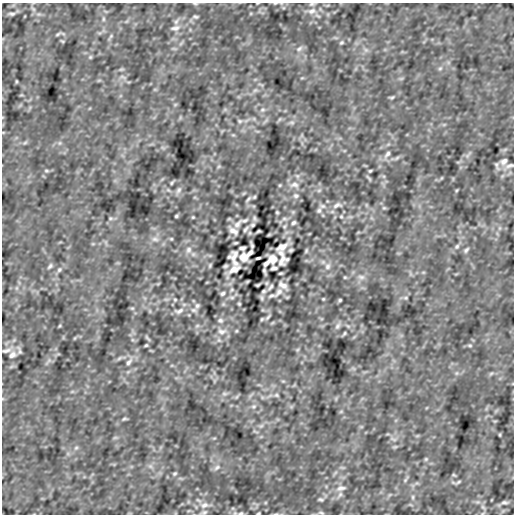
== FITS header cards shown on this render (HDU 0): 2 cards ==
NAXIS1  =                  512
NAXIS2  =                  512

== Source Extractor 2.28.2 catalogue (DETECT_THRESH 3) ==
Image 512 x 512 px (HDU 0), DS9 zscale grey, 1 PNG px = 1 image px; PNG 516 x 516 px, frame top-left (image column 1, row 512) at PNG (2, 3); no overlay
Background -1.31e-07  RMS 2.9e-06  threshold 8.74e-06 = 3 sigma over >= 5 px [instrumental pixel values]
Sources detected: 142; all 142 listed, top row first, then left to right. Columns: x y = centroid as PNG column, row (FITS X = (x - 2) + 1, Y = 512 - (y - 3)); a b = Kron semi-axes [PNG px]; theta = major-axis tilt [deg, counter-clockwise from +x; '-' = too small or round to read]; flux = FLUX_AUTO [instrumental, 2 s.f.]
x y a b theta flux
275 3 5 3 - 1.6e-04
195 4 7 3 -8 2.2e-04
312 11 13 9 22 1.5e-03
12 14 8 4 4 3.6e-04
195 17 7 5 -12 3.2e-04
103 19 6 4 90 2.9e-04
175 28 15 7 12 1.0e-03
58 34 7 4 36 2.6e-04
111 36 6 4 48 2.9e-04
62 41 6 3 -18 1.7e-04
341 42 5 4 - 2.6e-04
299 49 10 6 39 7.1e-04
90 57 5 5 - 2.4e-04
440 68 6 5 - 3.2e-04
122 77 10 4 -23 4.3e-04
16 81 5 3 - 1.7e-04
255 90 7 4 19 3.7e-04
392 97 7 4 13 2.7e-04
263 110 8 5 19 4.2e-04
240 121 6 5 - 3.0e-04
292 122 7 4 0 3.6e-04
387 154 12 6 50 7.9e-04
397 158 9 3 45 3.2e-04
504 161 9 7 43 7.2e-04
497 165 12 4 -73 3.9e-04
509 166 15 6 16 8.2e-04
46 171 7 3 -8 2.6e-04
370 171 4 3 - 2.1e-04
172 183 6 3 57 2.5e-04
294 185 13 8 5 1.3e-03
179 190 11 5 53 5.9e-04
319 190 6 4 19 2.9e-04
457 190 5 3 - 1.6e-04
296 196 8 6 -10 4.8e-04
254 197 5 4 - 2.1e-04
248 199 10 3 48 3.3e-04
337 205 14 7 15 1.0e-03
322 206 8 6 -1 6.0e-04
384 208 6 4 -18 2.5e-04
319 210 7 6 - 4.2e-04
277 212 4 3 - 2.2e-04
176 216 3 3 - 2.1e-04
341 216 5 4 - 2.0e-04
193 217 4 3 - 1.7e-04
110 218 6 4 -11 2.5e-04
254 218 8 5 -76 3.5e-04
284 219 8 4 -8 4.0e-04
244 220 11 5 10 6.2e-04
293 223 5 4 - 3.6e-04
237 224 14 7 48 9.5e-04
252 225 5 4 - 3.2e-04
285 226 6 4 71 2.7e-04
246 229 9 4 49 3.8e-04
233 231 9 4 -37 9.2e-04
258 231 3 2 - 2.2e-04
155 239 11 6 -7 7.8e-04
235 243 4 2 - 2.1e-04
252 245 6 2 -72 3.6e-04
457 246 7 6 - 4.2e-04
282 247 15 7 33 1.3e-03
242 248 6 4 3 4.5e-04
189 250 9 8 - 9.5e-04
291 250 4 3 - 2.7e-04
466 250 8 4 56 3.7e-04
306 251 6 3 64 2.5e-04
250 253 7 4 41 5.8e-04
281 253 8 7 - 6.1e-04
234 256 10 8 41 1.2e-03
243 257 9 8 - 1.4e-03
258 258 4 2 - 3.0e-04
273 259 9 9 - 1.4e-03
282 260 10 8 41 1.2e-03
235 263 8 6 -13 5.5e-04
266 263 6 4 44 6.0e-04
210 265 6 3 64 2.5e-04
50 266 8 4 56 3.7e-04
225 266 4 3 - 2.7e-04
327 266 9 8 - 9.3e-04
274 268 6 4 -6 4.0e-04
234 269 15 7 34 1.3e-03
59 270 7 6 - 4.2e-04
264 271 6 2 -72 3.6e-04
281 273 4 2 - 2.1e-04
361 277 11 6 -7 7.8e-04
258 285 3 2 - 2.2e-04
283 285 9 4 -37 9.1e-04
270 287 9 4 49 3.8e-04
264 291 6 4 31 2.9e-04
279 292 15 6 49 9.5e-04
223 293 5 4 - 3.6e-04
272 296 12 6 14 7.8e-04
232 297 8 4 -8 4.0e-04
406 298 6 4 -11 2.5e-04
323 299 4 3 - 1.7e-04
175 300 5 4 - 2.0e-04
340 300 3 3 - 2.1e-04
239 304 4 3 - 2.2e-04
197 306 7 6 - 4.3e-04
132 308 6 4 -18 2.5e-04
194 310 8 6 -1 6.0e-04
179 311 15 7 15 1.1e-03
268 317 10 3 48 3.3e-04
262 319 5 4 - 2.1e-04
220 320 8 6 -10 4.8e-04
59 326 5 3 - 1.7e-04
197 326 6 4 19 2.9e-04
337 326 11 5 53 5.9e-04
222 331 13 8 5 1.3e-03
344 333 6 3 57 2.5e-04
146 345 4 3 - 2.2e-04
470 345 7 4 -8 2.6e-04
6 350 15 6 13 9.0e-04
12 355 11 8 43 1.0e-03
119 358 9 3 45 3.2e-04
129 362 12 6 50 7.8e-04
224 394 7 4 0 3.6e-04
276 395 6 5 - 3.0e-04
253 406 8 5 19 4.1e-04
124 419 7 4 13 2.8e-04
261 426 7 4 19 3.7e-04
500 435 5 3 - 1.6e-04
394 439 10 4 -23 4.3e-04
395 447 7 4 18 2.7e-04
76 448 6 5 - 3.2e-04
426 459 5 5 - 2.4e-04
217 467 10 6 39 7.1e-04
175 474 5 4 - 2.6e-04
454 475 6 3 -18 1.7e-04
405 480 6 4 48 3.0e-04
458 482 7 4 36 2.6e-04
341 488 14 7 12 9.3e-04
340 494 9 5 63 5.3e-04
413 497 6 4 90 2.9e-04
321 499 6 5 - 3.5e-04
504 502 8 4 4 3.5e-04
204 505 13 9 22 1.4e-03
204 512 10 5 16 4.4e-04
235 513 6 4 -17 3.6e-04
241 513 7 5 10 3.7e-04
258 513 3 2 - 2.1e-04
321 513 9 3 -5 3.3e-04
276 514 6 3 18 2.2e-04
At the frame edge (FLAGS 8, measured only in part): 7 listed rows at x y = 275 3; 195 4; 312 11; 509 166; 241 513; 258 513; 276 514